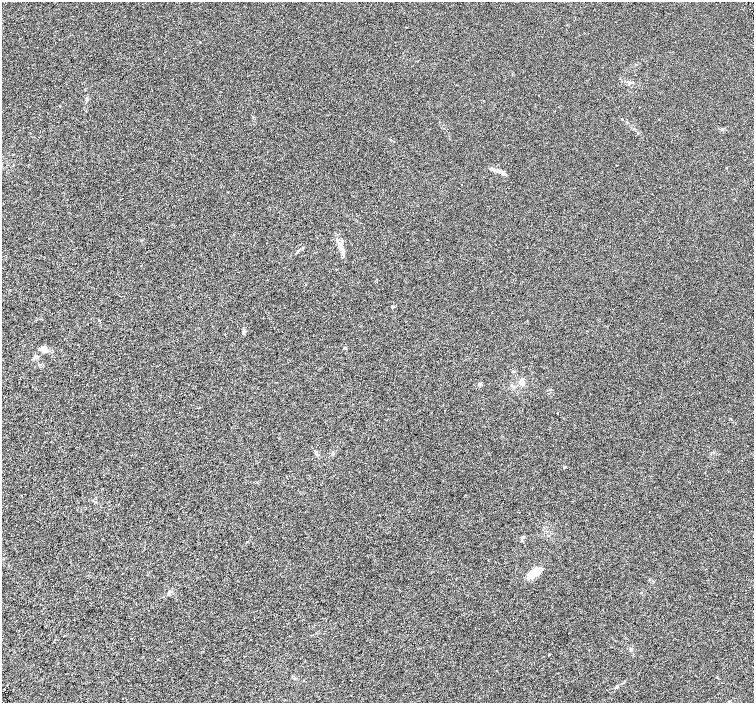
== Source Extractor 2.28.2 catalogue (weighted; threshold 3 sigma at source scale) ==
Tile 7 of 4 x 4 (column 3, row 2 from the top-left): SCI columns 3012-4514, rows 3002-4402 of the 6018 x 5941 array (HDU 1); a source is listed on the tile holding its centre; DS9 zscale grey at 2 x 2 block average (1 PNG px = mean of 2 x 2 image px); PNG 756 x 705 px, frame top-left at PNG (2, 2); no overlay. Shown black and unused: <1% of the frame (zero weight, under 3 of 6 exposures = <1% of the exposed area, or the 3 px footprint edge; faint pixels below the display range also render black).
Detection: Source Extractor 2.28.2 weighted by HDU 2 'WHT'; one run over the whole footprint, this tile lists its part. Background 0.00125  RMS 0.0016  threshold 0.00657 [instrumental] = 3 sigma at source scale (4.09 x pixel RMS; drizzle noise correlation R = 1.36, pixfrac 0.8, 0.0396/0.0396 arcsec/px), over >= 5 px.
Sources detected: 20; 2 inside a brighter listed object's ellipse — not listed separately; the other 18 listed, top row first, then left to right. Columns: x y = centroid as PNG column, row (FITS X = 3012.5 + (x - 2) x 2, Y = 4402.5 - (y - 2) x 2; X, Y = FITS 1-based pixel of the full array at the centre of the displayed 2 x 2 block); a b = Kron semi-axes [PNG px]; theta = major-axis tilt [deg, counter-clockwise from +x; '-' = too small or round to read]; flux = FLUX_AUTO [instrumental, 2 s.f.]
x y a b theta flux
629 82 7 2 -21 0.48
499 171 6 3 -22 0.73
339 245 5 4 - 0.84
305 285 2 2 - 0.15
393 307 4 3 - 0.38
244 332 7 3 79 0.68
43 348 7 5 30 1.7
344 348 3 3 - 0.43
522 382 6 5 - 1.1
480 384 4 3 - 0.51
558 413 2 2 - 0.21
316 453 7 3 -61 0.61
565 467 4 3 - 0.27
523 537 4 3 - 0.43
533 573 13 8 28 5.6
169 593 6 4 45 0.62
631 650 3 2 - 0.28
616 687 5 2 - 0.4
Diffuse or blended objects may show on this block-average render without a row.